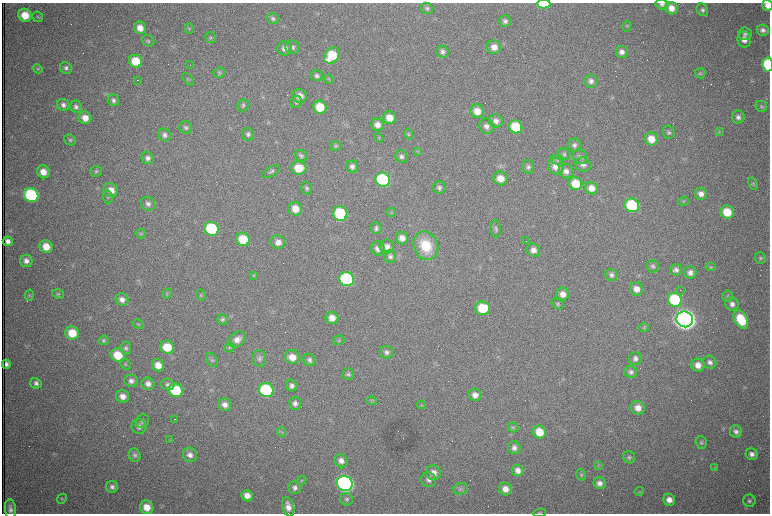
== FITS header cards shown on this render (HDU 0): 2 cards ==
NAXIS1  =                 1536 /fastest changing axis
NAXIS2  =                 1023 /next to fastest changing axis

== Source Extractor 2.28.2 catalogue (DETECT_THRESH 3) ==
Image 1536 x 1023 px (HDU 0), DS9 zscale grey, zoomed out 1/2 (1 PNG px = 2 x 2 image px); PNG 772 x 516 px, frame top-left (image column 1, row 1022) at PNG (2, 3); each listed source drawn as its Kron ellipse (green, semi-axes under 4 px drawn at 4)
Background 1050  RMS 16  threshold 49.1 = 3 sigma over >= 5 px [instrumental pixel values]
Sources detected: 278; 65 cannot appear on this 1/2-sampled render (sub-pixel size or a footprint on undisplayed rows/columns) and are neither listed nor drawn; the other 213 listed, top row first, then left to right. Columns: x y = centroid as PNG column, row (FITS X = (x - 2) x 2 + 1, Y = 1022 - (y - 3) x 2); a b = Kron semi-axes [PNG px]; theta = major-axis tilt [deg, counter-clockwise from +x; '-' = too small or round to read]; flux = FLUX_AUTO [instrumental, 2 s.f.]
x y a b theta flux
544 4 7 4 -2 1.2e+05
662 4 6 5 - 9.6e+03
767 5 5 5 - 2.3e+04
427 8 6 5 - 6.8e+03
671 8 6 6 - 3.3e+04
702 10 6 5 - 9.4e+03
25 15 7 6 - 6.6e+04
38 17 5 5 - 4.9e+03
273 18 6 5 - 7.2e+03
505 21 6 6 - 1.2e+04
627 26 5 2 - 3.0e+03
140 28 6 6 - 3.2e+04
189 28 5 4 - 4.4e+03
763 30 6 5 - 1.3e+04
745 34 7 6 - 1.1e+04
211 38 5 5 - 6.2e+03
744 39 8 7 - 2.4e+04
148 41 6 5 - 5.9e+03
293 47 7 6 - 1.1e+04
494 47 7 7 - 3.0e+04
285 49 7 7 - 2.0e+04
443 52 6 5 - 1.3e+04
622 52 6 6 - 1.7e+04
332 55 9 6 51 1.3e+05
136 61 7 6 - 8.9e+04
190 65 2 1 - 9.9e+04
768 65 7 5 -85 2.1e+05
66 68 6 5 - 9.6e+03
37 69 5 4 - 4.3e+03
219 73 6 5 - 6.0e+03
700 73 5 5 - 4.8e+03
317 76 6 5 - 1.0e+04
188 79 7 3 -48 4.3e+03
329 79 5 4 - 4.2e+03
137 80 2 1 - 9.8e+03
591 81 7 6 - 1.3e+04
299 96 7 7 - 3.5e+04
113 100 6 5 - 1.0e+04
296 102 6 5 - 7.2e+03
63 105 6 6 - 1.3e+04
243 105 6 5 - 7.1e+03
761 106 6 5 - 6.3e+03
76 107 6 6 - 1.1e+04
320 107 6 6 - 9.4e+04
477 111 7 6 - 4.3e+04
738 117 6 6 - 1.3e+04
85 118 6 6 - 3.1e+04
389 118 6 6 - 4.3e+04
496 121 7 6 - 1.8e+04
377 125 6 6 - 2.3e+04
486 126 8 7 - 1.8e+04
516 127 7 6 - 1.3e+05
186 128 6 6 - 8.1e+03
669 132 7 6 - 8.0e+03
719 132 4 2 - 2.7e+03
248 134 6 6 - 1.0e+04
408 134 5 3 - 3.8e+03
165 135 7 6 - 1.2e+04
379 138 5 2 - 2.9e+03
651 139 7 6 - 4.4e+04
70 140 6 5 - 6.6e+03
574 145 6 6 - 1.1e+04
335 146 5 4 - 5.1e+03
417 151 3 2 - 2.2e+03
564 154 6 5 - 7.0e+03
301 156 6 5 - 7.8e+03
401 156 6 6 - 1.1e+04
580 157 8 7 - 1.2e+04
148 158 6 6 - 1.2e+04
557 160 6 4 -14 6.6e+03
583 165 8 7 - 1.7e+04
556 166 8 7 - 3.6e+04
352 167 6 5 - 1.3e+04
528 167 7 6 - 1.0e+04
299 168 7 6 - 7.1e+04
96 171 5 5 - 6.5e+03
566 171 7 7 - 2.1e+04
43 172 6 6 - 3.7e+04
271 172 10 4 31 9.4e+03
500 178 7 6 - 4.4e+04
383 180 7 7 - 4.8e+05
576 183 7 6 - 8.4e+04
753 183 6 3 -60 4.2e+03
307 188 6 5 - 7.1e+03
439 188 6 6 - 9.8e+03
591 188 6 6 - 3.5e+04
111 190 7 6 - 3.6e+04
701 194 6 6 - 1.9e+04
31 195 7 7 - 3.7e+05
108 197 6 5 - 6.1e+03
683 201 5 3 - 3.3e+03
148 204 7 6 - 1.4e+04
632 205 7 6 - 2.6e+05
295 209 7 6 - 4.7e+04
391 212 4 3 - 3.3e+03
727 212 7 6 - 8.3e+04
340 214 7 7 - 2.8e+05
376 228 6 5 - 9.0e+03
211 229 7 6 - 2.9e+05
495 229 9 5 -85 8.4e+03
141 234 5 5 - 5.4e+03
402 238 6 6 - 2.4e+04
243 239 7 6 - 1.1e+05
8 241 5 4 - 1.7e+04
526 241 2 1 - 1.0e+03
278 242 7 7 - 2.5e+04
46 246 6 6 - 5.0e+04
387 246 7 7 - 2.3e+04
426 246 14 12 -66 1.1e+05
378 248 7 6 - 2.0e+04
533 250 7 6 - 2.3e+04
390 256 6 6 - 1.0e+04
760 258 6 5 - 7.0e+03
26 261 6 6 - 1.7e+04
653 266 6 6 - 8.2e+03
710 267 5 4 - 3.9e+03
676 270 6 5 - 1.4e+04
690 272 6 6 - 1.6e+04
254 275 4 3 - 3.1e+03
611 275 6 6 - 1.1e+04
347 279 7 7 - 4.4e+05
636 289 7 6 - 3.0e+04
680 290 2 1 - 1.6e+03
58 294 6 4 -17 5.3e+03
167 294 6 4 46 5.8e+03
563 294 6 6 - 2.7e+04
29 295 6 4 74 4.6e+03
201 295 6 4 -58 5.4e+03
728 296 6 5 - 5.4e+03
122 300 6 6 - 1.8e+04
675 300 7 7 - 2.7e+05
557 304 6 4 -38 5.6e+03
732 304 7 6 - 1.7e+04
482 308 7 6 - 1.2e+05
332 318 6 6 - 3.8e+04
222 319 5 5 - 7.1e+03
685 319 8 7 - 4.7e+06
741 319 10 6 -61 1.1e+05
138 324 6 3 -30 4.5e+03
644 327 5 4 - 4.3e+03
72 333 7 6 - 8.4e+04
237 339 9 7 38 2.4e+04
104 340 5 4 - 5.4e+03
339 340 6 4 18 4.8e+03
167 347 7 6 - 9.3e+04
230 347 5 4 - 4.6e+03
126 348 6 5 - 8.4e+03
386 352 6 6 - 1.2e+04
118 355 7 6 - 9.4e+04
292 357 7 7 - 3.9e+04
259 358 8 7 - 1.3e+04
635 359 6 6 - 1.3e+04
212 360 7 5 -56 8.4e+03
310 360 7 5 -40 1.2e+04
710 362 7 6 - 1.3e+04
6 364 5 4 - 1.2e+04
125 364 6 4 -40 5.7e+03
158 365 6 6 - 3.8e+04
698 365 7 6 - 3.0e+04
631 372 6 5 - 1.1e+04
348 374 6 5 - 7.7e+03
131 381 7 6 - 1.3e+04
36 383 6 5 - 1.1e+04
148 384 6 6 - 1.9e+04
167 384 7 5 -20 8.9e+03
292 385 6 5 - 1.3e+04
176 390 7 6 - 2.0e+05
266 390 7 7 - 3.6e+05
475 395 6 6 - 2.3e+04
123 396 6 6 - 2.6e+04
372 401 5 3 - 3.4e+03
295 403 6 6 - 1.3e+04
225 405 6 6 - 1.9e+04
422 405 4 3 - 3.0e+03
638 408 7 6 - 3.1e+04
174 419 2 1 - 2.0e+03
143 421 7 6 - 1.0e+04
139 427 7 7 - 1.6e+04
513 427 5 5 - 5.3e+03
736 431 6 6 - 1.3e+04
282 432 5 3 - 4.4e+03
539 432 6 6 - 6.8e+04
170 440 4 2 - 2.2e+03
701 443 6 5 - 6.8e+03
514 448 6 6 - 1.4e+04
752 454 6 5 - 1.5e+04
135 455 7 6 - 9.4e+03
190 455 7 7 - 2.0e+04
629 457 6 6 - 7.2e+03
341 461 7 6 - 2.1e+04
599 466 4 2 - 2.6e+03
714 468 3 3 - 2.6e+03
518 470 6 5 - 2.3e+04
433 473 7 7 - 2.5e+04
581 474 6 4 -76 5.2e+03
429 480 8 7 - 1.5e+04
302 481 5 3 - 3.6e+03
345 483 8 7 - 1.5e+06
599 483 6 5 - 1.7e+04
112 487 6 6 - 1.2e+04
295 488 6 6 - 1.2e+04
460 489 7 5 16 9.0e+03
505 489 6 6 - 2.8e+04
639 491 5 1 - 2.3e+03
247 496 6 5 - 2.8e+04
62 499 5 3 - 4.4e+03
346 499 6 6 - 8.5e+03
669 500 6 5 - 2.6e+04
749 501 6 6 - 8.7e+03
147 507 7 6 - 4.8e+04
288 507 10 6 -77 2.6e+04
10 509 10 5 -84 1.6e+04
540 513 6 3 8 4.5e+03
At the frame edge (FLAGS 8, measured only in part): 5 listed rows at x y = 544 4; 662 4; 767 5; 768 65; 540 513
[65 sub-pixel or undisplayed-footprint detections neither listed nor drawn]